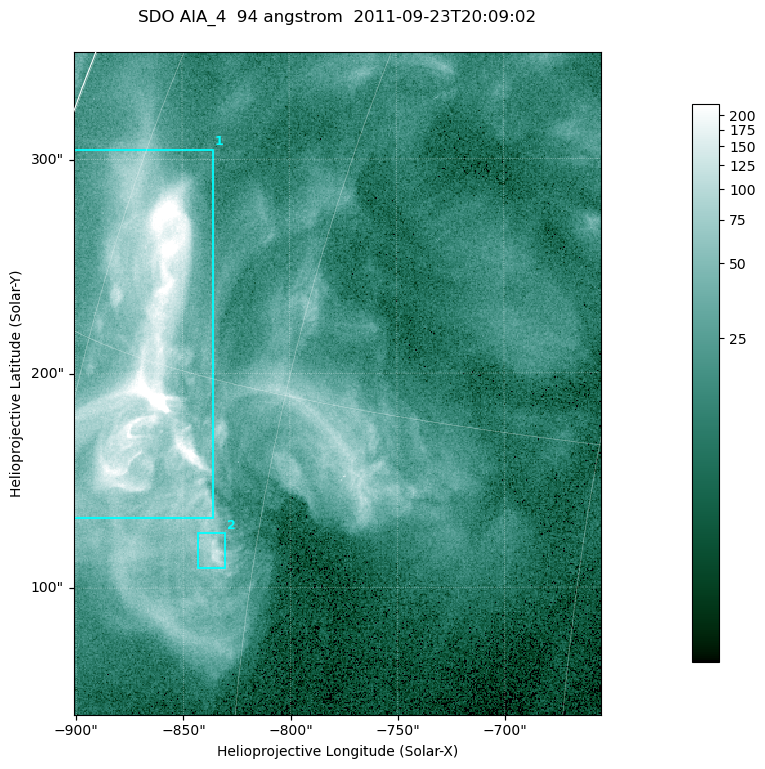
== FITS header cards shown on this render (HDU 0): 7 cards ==
TELESCOP= 'SDO     '           /
INSTRUME= 'AIA_4   '           /
WAVELNTH=                   94 /
WAVEUNIT= 'angstrom'           /
DATE-OBS= '2011-09-23T20:09:02.12' /
CTYPE1  = 'HPLN-TAN'           /
CTYPE2  = 'HPLT-TAN'           /

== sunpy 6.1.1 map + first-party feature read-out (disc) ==
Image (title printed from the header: SDO AIA_4  94 angstrom  2011-09-23T20:09:02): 410 x 515 px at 0.6 arcsec/px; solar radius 957 arcsec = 1594 px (partial field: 2.6% of the solar disc is inside the frame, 100% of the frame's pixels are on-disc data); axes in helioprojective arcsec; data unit not stated in the header (colour bar unlabelled)
Pointing: header CRPIX1/2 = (2058.48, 2043.05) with CRVAL1/2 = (0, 0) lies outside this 410 x 515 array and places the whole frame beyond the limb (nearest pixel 1.41 R_sun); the SolarSoft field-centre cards XCEN/YCEN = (-777.8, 195.3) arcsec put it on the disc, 1308 arcsec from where CRPIX/CRVAL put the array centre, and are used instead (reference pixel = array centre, CRVAL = XCEN/YCEN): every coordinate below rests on XCEN/YCEN
Orientation: roll -0.138 deg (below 1 deg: not rotated)
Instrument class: DISC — disc imager (sunpy class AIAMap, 94 A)
Bright regions (active regions / flare kernels): reference = the on-disc median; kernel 3 px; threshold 5 sigma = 58.5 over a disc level ~14.7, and >= 1.15x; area >= 211 px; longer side >= 5 px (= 3 arcsec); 2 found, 2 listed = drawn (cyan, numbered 1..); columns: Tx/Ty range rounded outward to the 2 arcsec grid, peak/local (2 s.f.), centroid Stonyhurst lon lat
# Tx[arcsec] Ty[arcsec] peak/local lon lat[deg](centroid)
1 -902..-836 132..306 44 -70 +15
2 -844..-830 108..126 8.9 -63 +10